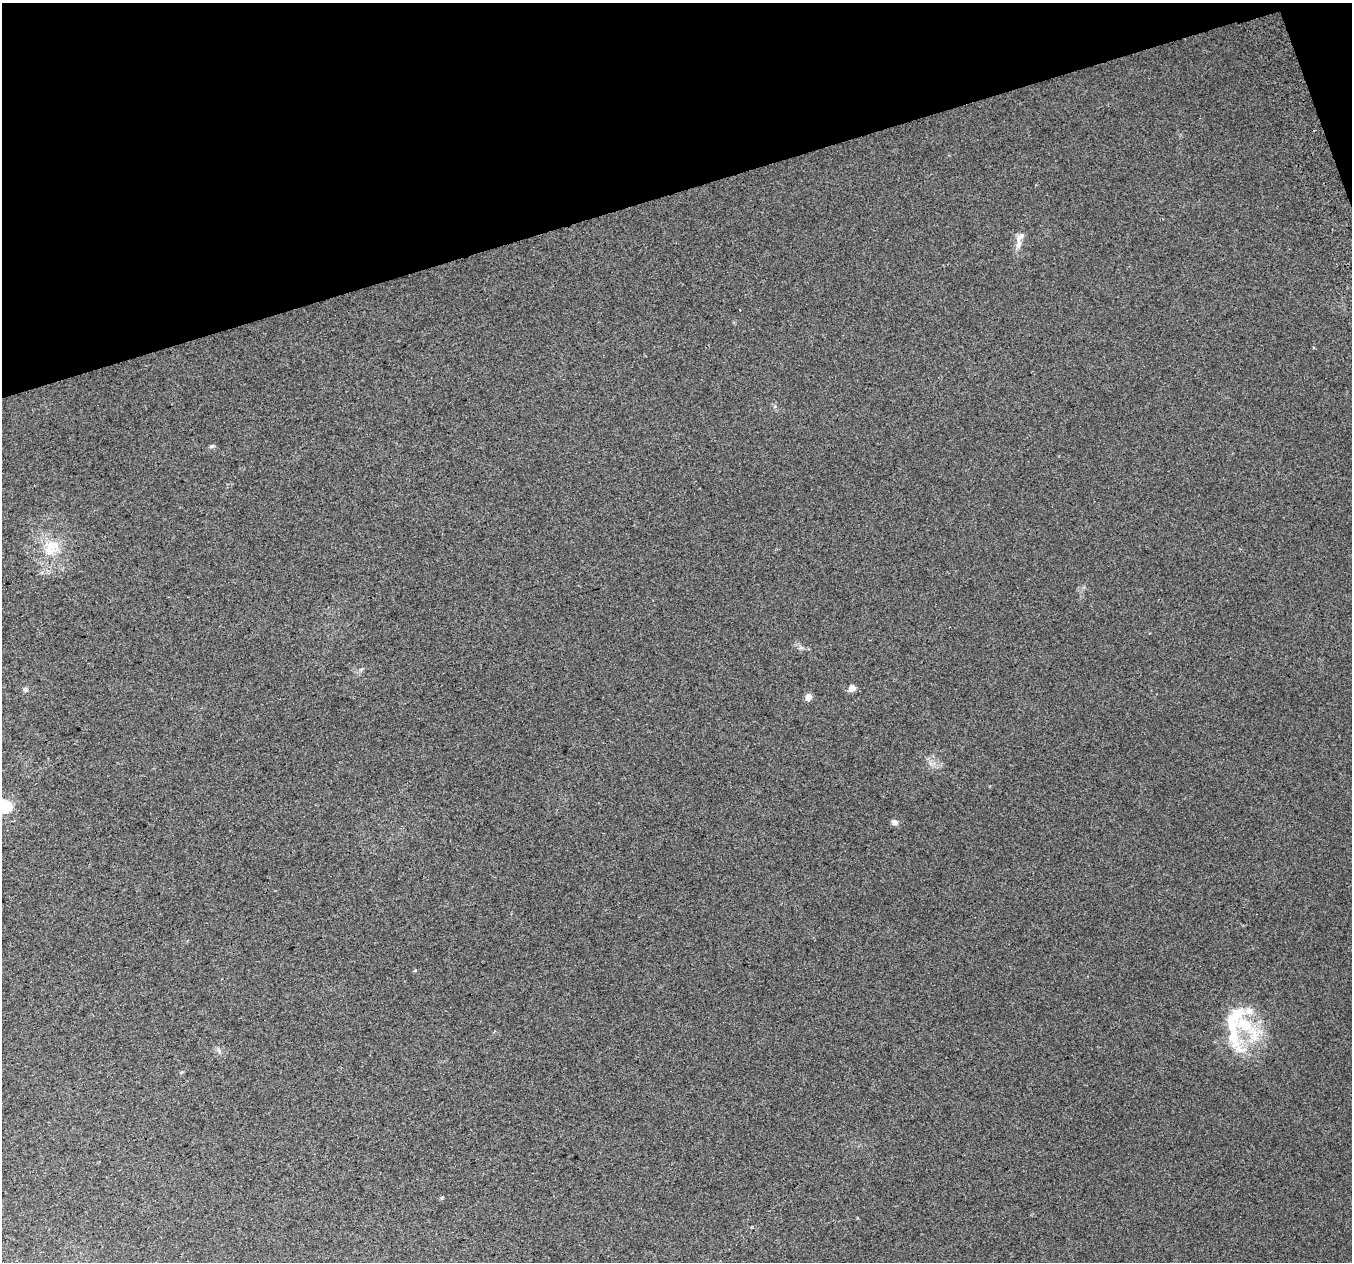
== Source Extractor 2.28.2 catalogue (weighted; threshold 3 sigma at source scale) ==
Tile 3 of 4 x 4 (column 3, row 1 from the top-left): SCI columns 2744-4093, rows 3914-5173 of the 5483 x 5253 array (HDU 1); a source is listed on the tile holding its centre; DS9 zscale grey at full resolution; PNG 1354 x 1264 px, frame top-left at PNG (2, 3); no overlay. Shown black and unused: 16% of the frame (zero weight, under 2 of 3 exposures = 2% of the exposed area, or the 3 px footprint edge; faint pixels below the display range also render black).
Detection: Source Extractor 2.28.2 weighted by HDU 2 'WHT'; one run over the whole footprint, this tile lists its part. Background 0.0336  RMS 0.0096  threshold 0.0434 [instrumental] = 3 sigma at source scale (4.5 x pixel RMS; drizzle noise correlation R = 1.50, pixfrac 1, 0.0396/0.0396 arcsec/px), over >= 5 px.
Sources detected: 16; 3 inside a brighter listed object's ellipse — not listed separately; the other 13 listed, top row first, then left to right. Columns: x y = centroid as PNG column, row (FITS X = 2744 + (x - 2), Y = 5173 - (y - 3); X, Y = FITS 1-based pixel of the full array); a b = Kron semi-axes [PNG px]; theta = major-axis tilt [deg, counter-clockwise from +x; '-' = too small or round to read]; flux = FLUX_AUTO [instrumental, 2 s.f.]
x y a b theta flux
1018 238 11 8 89 5.4
740 310 2 2 - 0.55
212 446 7 5 16 1.6
50 547 26 16 -86 23
852 688 5 4 - 11
25 689 7 5 -1 2
808 697 5 5 - 9.4
5 806 6 6 - 110
895 822 8 6 -35 3.3
415 970 4 4 - 0.93
1244 1024 52 20 -52 56
219 1050 8 3 -77 1.7
442 1198 5 4 - 1.1
Isophote crosses this tile's border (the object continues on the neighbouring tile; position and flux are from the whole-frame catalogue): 1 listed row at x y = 5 806